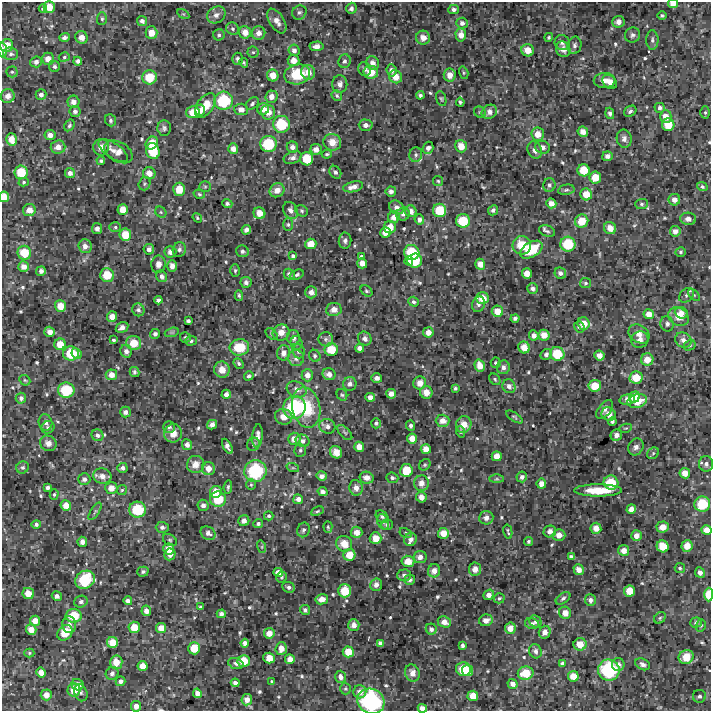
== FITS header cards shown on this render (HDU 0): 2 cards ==
NAXIS1  =                  709 /FITS: X Dimension
NAXIS2  =                  709 /FITS: Y Dimension

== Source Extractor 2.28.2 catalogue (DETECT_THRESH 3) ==
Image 709 x 709 px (HDU 0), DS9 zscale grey, 1 PNG px = 1 image px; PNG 713 x 713 px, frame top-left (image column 1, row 709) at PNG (2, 2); each listed source drawn as its Kron ellipse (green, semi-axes under 4 px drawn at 4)
Background 3500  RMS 130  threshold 397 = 3 sigma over >= 5 px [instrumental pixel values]
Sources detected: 578; of the 578, the 500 brightest by FLUX_AUTO listed and drawn (78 fainter detections omitted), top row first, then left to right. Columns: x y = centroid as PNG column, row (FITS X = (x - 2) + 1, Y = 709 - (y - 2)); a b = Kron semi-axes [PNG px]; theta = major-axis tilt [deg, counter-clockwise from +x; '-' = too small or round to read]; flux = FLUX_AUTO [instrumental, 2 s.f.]
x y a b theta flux
673 4 5 4 - 8.7e+04
49 7 6 5 - 1.1e+05
351 8 6 5 - 3.0e+04
43 9 4 3 - 2.2e+04
454 9 5 4 - 2.9e+04
299 12 7 6 - 2.4e+04
183 14 7 4 -32 1.3e+04
216 15 10 8 32 4.8e+04
662 15 5 4 - 1.7e+04
102 19 6 5 - 1.8e+04
142 21 5 4 - 4.2e+04
277 21 14 7 -58 6.9e+04
618 22 6 6 - 6.2e+04
462 23 5 5 - 3.9e+04
233 29 6 6 - 2.5e+04
245 32 6 6 - 7.8e+04
151 33 6 6 - 1.1e+05
258 33 7 6 - 5.6e+04
219 35 5 5 - 1.9e+04
461 35 7 5 -88 7.9e+04
632 35 8 7 - 2.8e+04
64 37 5 4 - 2.9e+04
82 37 6 6 - 7.5e+04
549 37 5 4 - 1.6e+04
423 38 7 7 - 8.1e+04
652 40 10 6 -89 3.0e+04
562 43 8 7 - 2.9e+04
7 45 6 6 - 1.3e+05
575 45 9 7 79 3.0e+04
316 46 7 5 4 5.4e+04
563 49 8 7 - 5.9e+04
2 50 7 3 -86 4.0e+04
294 50 6 5 - 3.8e+04
528 50 6 6 - 1.3e+05
253 52 6 5 - 1.6e+04
11 54 7 6 - 2.9e+04
64 57 5 4 - 1.7e+04
48 59 6 6 - 7.8e+04
237 59 6 5 - 2.3e+04
293 60 6 5 - 8.7e+04
78 61 4 4 - 2.6e+04
344 61 7 6 - 3.1e+04
36 62 6 5 - 3.8e+04
244 63 5 3 - 1.3e+04
373 63 7 6 - 6.8e+04
54 67 5 5 - 2.4e+04
365 69 7 6 - 3.8e+04
391 70 6 5 - 4.0e+04
12 72 5 5 - 1.6e+04
308 72 7 7 - 8.8e+04
371 72 7 6 - 1.6e+05
464 73 6 4 -74 1.3e+04
297 74 13 10 12 3.3e+05
273 75 6 5 - 1.1e+05
450 75 6 6 - 8.1e+04
149 77 7 7 - 2.2e+05
396 77 7 6 - 1.1e+05
605 80 11 7 2 5.8e+04
610 82 8 6 -42 7.6e+04
340 84 9 7 88 4.4e+04
41 94 5 5 - 3.5e+04
420 95 4 3 - 2.3e+04
8 96 7 6 - 5.9e+04
337 96 6 5 - 1.8e+04
271 97 6 6 - 6.1e+04
441 99 8 4 -72 1.5e+04
223 101 9 9 - 5.0e+05
73 102 6 6 - 6.2e+04
460 102 4 3 - 1.6e+04
252 104 7 5 44 2.1e+04
205 105 14 8 54 1.4e+05
660 108 5 5 - 2.8e+04
241 109 7 5 -7 4.8e+04
263 109 6 5 - 6.0e+04
200 110 5 5 - 4.2e+04
75 111 5 5 - 2.8e+04
630 111 7 5 33 2.3e+04
193 112 7 6 - 1.6e+05
268 112 7 7 - 9.0e+04
480 112 6 5 - 1.5e+04
489 112 8 6 35 5.7e+04
705 112 6 5 - 1.4e+04
610 113 6 4 -74 2.2e+04
666 117 6 6 - 9.1e+04
111 120 6 5 - 2.1e+04
281 124 8 8 - 3.9e+05
69 125 6 4 57 1.9e+04
366 125 7 5 -2 4.4e+04
668 125 6 6 - 1.8e+05
164 128 8 6 -87 2.4e+04
583 132 5 5 - 6.0e+04
538 134 7 6 - 1.1e+05
50 135 5 5 - 5.1e+04
11 139 6 5 - 1.1e+05
624 139 9 7 -80 4.1e+04
332 142 9 8 - 9.9e+04
152 143 7 5 49 1.4e+05
268 144 8 8 - 4.3e+05
461 146 6 6 - 9.8e+04
58 147 7 7 - 7.2e+04
101 147 8 8 - 7.4e+04
292 147 6 5 - 4.6e+04
543 147 7 6 - 4.1e+04
428 148 6 5 - 3.8e+04
233 149 5 5 - 5.5e+04
316 149 5 5 - 6.8e+04
535 150 9 7 -64 4.3e+04
113 151 17 7 -35 6.2e+04
153 151 8 6 -71 3.2e+05
118 152 15 9 -29 8.0e+04
327 154 5 3 - 1.4e+04
416 155 7 6 - 2.5e+04
607 156 5 5 - 4.5e+04
293 157 9 6 20 3.7e+04
307 159 6 6 - 2.5e+05
101 161 4 4 - 1.6e+04
584 170 6 6 - 2.0e+05
21 172 7 6 - 2.4e+05
335 172 7 5 -55 2.5e+04
70 173 5 5 - 4.4e+04
149 173 6 6 - 7.9e+04
595 177 6 6 - 1.6e+05
438 181 5 5 - 1.3e+04
24 182 5 4 - 1.5e+04
144 184 7 6 - 1.9e+04
549 185 7 6 - 2.7e+04
205 187 6 5 - 1.4e+04
353 187 10 5 13 5.6e+04
702 187 5 4 - 2.1e+04
179 189 6 6 - 1.7e+05
277 190 7 6 - 7.9e+04
566 190 8 5 11 1.9e+04
391 191 5 5 - 3.3e+04
199 194 6 4 -17 1.3e+04
586 194 6 6 - 1.3e+05
4 197 5 5 - 1.2e+05
674 200 6 6 - 6.4e+04
551 203 5 4 - 7.2e+04
227 204 5 4 - 2.3e+04
642 204 6 5 - 2.0e+04
396 207 8 6 -34 4.4e+04
123 209 5 5 - 1.0e+05
29 210 6 6 - 7.7e+04
290 210 9 7 -59 4.3e+04
439 210 7 6 - 2.7e+05
493 210 5 5 - 2.3e+04
302 211 6 5 - 1.6e+04
411 211 6 5 - 5.9e+04
161 212 6 5 - 1.2e+04
259 213 6 5 - 1.0e+05
403 214 7 6 - 3.3e+04
394 217 6 5 - 8.1e+04
197 218 5 3 - 1.2e+04
419 219 5 5 - 3.5e+04
688 219 8 6 -3 4.6e+04
463 221 7 6 - 3.1e+05
582 221 7 6 - 1.8e+05
288 224 6 5 - 1.7e+04
115 227 6 5 - 1.8e+04
390 227 6 6 - 1.2e+05
97 228 5 5 - 3.9e+04
610 228 6 6 - 9.2e+04
246 230 5 4 - 3.6e+04
547 231 8 5 -21 2.1e+04
675 231 5 5 - 5.4e+04
385 232 5 5 - 8.6e+04
125 235 6 6 - 1.8e+05
345 241 8 6 83 2.9e+04
311 244 5 5 - 1.2e+05
568 244 7 7 - 3.5e+05
522 245 9 9 - 1.9e+05
85 246 7 6 - 5.3e+04
149 249 5 5 - 3.8e+04
179 249 7 6 - 2.8e+04
531 250 12 7 31 2.9e+05
242 251 6 6 - 2.7e+04
170 252 6 6 - 5.1e+04
412 252 8 7 - 3.7e+05
681 252 5 4 - 1.5e+04
24 253 7 6 - 2.3e+05
293 256 4 4 - 2.1e+04
362 257 4 4 - 2.7e+04
415 260 7 7 - 2.6e+05
409 261 4 4 - 6.3e+04
362 263 5 5 - 7.9e+04
158 264 9 7 80 5.5e+04
480 264 5 5 - 8.5e+04
172 266 5 5 - 5.7e+04
24 267 5 5 - 5.9e+04
235 270 6 4 89 1.5e+04
41 271 5 4 - 3.7e+04
527 273 5 5 - 9.2e+04
560 273 6 5 - 3.3e+04
289 274 5 5 - 3.4e+04
107 275 7 6 - 2.3e+05
297 275 7 4 22 2.1e+04
162 276 6 5 - 3.6e+04
246 282 5 5 - 2.8e+04
585 283 5 5 - 1.8e+04
532 288 5 5 - 3.2e+04
366 291 6 4 -41 1.5e+04
311 292 6 6 - 5.4e+04
239 295 5 4 - 1.5e+04
686 295 8 6 43 2.6e+04
694 295 7 4 -45 1.8e+04
482 298 6 5 - 1.3e+05
158 300 4 4 - 3.0e+04
413 302 5 4 - 2.1e+04
478 304 8 6 70 2.8e+04
60 306 6 5 - 1.3e+05
334 309 8 6 7 6.6e+04
138 310 6 6 - 2.6e+04
497 311 6 5 - 1.1e+05
681 313 6 5 - 5.9e+04
649 314 5 5 - 8.4e+04
112 317 5 5 - 7.6e+04
678 317 10 9 - 1.1e+05
515 318 4 3 - 2.1e+04
188 321 4 3 - 2.2e+04
584 323 6 6 - 1.1e+05
667 324 7 6 - 3.0e+04
122 327 6 5 - 4.7e+04
579 327 6 5 - 2.4e+04
50 332 5 5 - 4.3e+04
172 332 7 4 18 1.7e+04
281 332 8 8 - 8.0e+04
428 332 5 5 - 6.8e+04
155 334 5 4 - 2.7e+04
271 334 7 4 -44 1.4e+04
639 334 11 8 -34 6.9e+04
534 335 5 5 - 4.7e+04
544 335 6 5 - 9.6e+04
185 337 5 5 - 1.7e+04
293 337 7 6 - 4.3e+04
326 339 7 7 - 2.7e+04
365 339 7 6 - 3.9e+04
113 340 4 3 - 1.5e+04
640 340 8 8 - 5.1e+04
683 340 9 7 -27 4.6e+04
191 341 6 5 - 1.8e+04
134 343 7 7 - 1.7e+05
296 343 7 6 - 2.3e+04
60 344 6 5 - 1.3e+05
690 345 6 5 - 1.5e+04
239 347 10 8 5 2.5e+05
524 347 6 5 - 1.0e+05
360 348 4 4 - 3.9e+04
331 350 6 6 - 2.1e+05
126 351 6 6 - 4.2e+04
299 351 7 6 - 2.9e+04
71 353 7 7 - 2.9e+05
283 353 7 6 - 5.7e+04
77 354 5 4 - 3.7e+04
546 354 6 5 - 3.2e+04
557 354 7 7 - 2.9e+05
315 356 6 5 - 2.2e+04
599 356 5 5 - 5.4e+04
296 358 8 8 - 4.2e+04
647 360 6 6 - 1.1e+05
496 363 5 5 - 2.3e+04
239 364 5 4 - 1.8e+04
480 366 6 5 - 9.2e+04
503 367 7 6 - 4.0e+04
222 370 8 7 - 9.2e+04
134 372 5 4 - 2.0e+04
329 374 6 6 - 5.1e+04
111 375 6 5 - 7.5e+04
307 375 6 6 - 5.9e+04
249 376 5 4 - 2.4e+04
377 378 5 5 - 3.2e+04
636 378 7 6 - 1.7e+05
495 379 6 5 - 1.6e+04
25 380 6 4 -43 1.2e+04
420 383 6 6 - 9.3e+04
350 384 7 6 - 3.8e+04
509 386 7 6 - 4.7e+04
595 386 6 6 - 1.8e+05
455 388 3 3 - 1.6e+04
297 389 10 7 -27 6.1e+04
66 390 8 8 - 4.0e+05
426 392 6 6 - 9.1e+04
226 394 4 4 - 4.2e+04
391 394 5 5 - 5.9e+04
342 395 6 5 - 1.5e+04
370 397 5 4 - 4.6e+04
634 397 6 5 - 1.2e+05
21 398 5 5 - 2.8e+04
627 399 8 5 14 7.0e+04
637 401 10 7 14 1.9e+05
294 407 12 11 - 7.2e+05
306 408 20 14 -77 4.1e+05
605 409 11 6 52 4.1e+04
125 412 5 5 - 4.3e+04
609 414 7 6 - 8.4e+04
284 417 9 8 - 8.4e+04
514 417 10 4 -32 1.5e+04
443 421 7 6 - 7.1e+04
612 421 4 4 - 2.0e+04
45 422 8 6 -75 3.5e+04
376 423 5 4 - 1.5e+04
464 424 8 7 - 1.1e+05
212 425 5 4 - 4.4e+04
327 426 8 7 - 3.9e+04
411 426 5 4 - 2.8e+04
48 427 7 6 - 2.0e+04
169 427 6 6 - 2.8e+04
626 428 6 4 10 1.3e+04
345 432 9 5 -47 1.6e+04
460 432 6 4 -70 1.3e+04
173 433 9 8 - 1.0e+05
97 435 6 5 - 3.0e+04
616 435 6 5 - 4.8e+04
257 436 11 5 84 4.9e+04
412 438 5 5 - 9.2e+04
294 439 6 6 - 8.0e+04
303 441 7 6 - 3.7e+04
48 443 8 7 - 5.3e+04
253 444 7 6 - 2.0e+04
187 445 5 5 - 4.3e+04
227 446 8 4 -61 3.7e+04
359 447 5 5 - 8.2e+04
636 447 9 7 58 4.2e+04
426 449 5 5 - 1.0e+05
300 450 6 5 - 1.8e+04
336 452 6 5 - 8.4e+04
653 453 6 5 - 2.0e+04
497 456 5 5 - 8.5e+04
196 464 9 8 - 8.8e+04
706 464 7 7 - 3.9e+04
425 465 6 5 - 1.5e+04
23 467 6 6 - 2.2e+04
122 468 5 5 - 3.1e+04
208 468 7 6 - 8.3e+04
293 468 6 4 -18 1.4e+04
406 470 6 6 - 2.2e+05
255 471 11 11 - 7.0e+05
685 473 5 5 - 9.7e+04
102 476 9 7 -11 7.1e+04
322 476 5 4 - 4.6e+04
522 477 5 5 - 3.3e+04
367 478 7 6 - 6.8e+04
392 478 6 5 - 1.8e+04
84 479 6 6 - 3.1e+04
497 479 7 4 0 1.6e+04
421 483 7 7 - 6.9e+04
611 483 7 7 - 2.7e+05
541 484 5 5 - 6.5e+04
251 485 5 5 - 1.4e+04
228 487 7 4 85 1.6e+04
48 488 3 3 - 2.4e+04
111 488 6 6 - 9.1e+04
356 488 7 7 - 5.8e+04
122 490 5 5 - 1.2e+04
598 490 24 6 0 2.5e+05
216 492 6 6 - 1.3e+05
322 492 5 4 - 4.2e+04
54 495 5 4 - 1.4e+04
421 497 5 5 - 6.8e+04
218 499 8 7 - 3.0e+05
298 499 5 5 - 4.5e+04
702 504 8 7 - 3.5e+05
66 505 5 5 - 9.1e+04
203 505 6 5 - 3.9e+04
631 509 5 4 - 5.5e+04
137 510 8 8 - 3.8e+05
95 511 10 4 57 1.7e+04
317 511 7 3 25 1.4e+04
269 516 5 4 - 1.9e+04
382 517 7 5 -42 2.3e+04
486 518 7 7 - 4.4e+04
244 521 5 5 - 4.7e+04
383 522 8 5 -70 2.5e+04
36 524 5 4 - 2.4e+04
258 524 5 4 - 2.1e+04
387 525 6 5 - 2.0e+04
162 527 6 5 - 2.8e+04
328 527 6 4 -88 1.3e+04
663 527 6 5 - 9.2e+04
596 528 5 5 - 8.4e+04
303 530 7 6 - 2.6e+04
707 530 5 5 - 8.4e+04
550 531 6 6 - 4.3e+04
357 532 6 5 - 7.7e+04
508 532 7 2 -77 1.3e+04
208 533 8 6 -33 4.0e+04
405 533 6 4 -29 1.3e+04
443 533 5 5 - 1.0e+05
559 535 6 5 - 7.4e+04
636 536 5 5 - 5.9e+04
376 538 6 6 - 1.2e+05
410 539 7 6 - 4.2e+04
170 540 7 5 -34 1.4e+04
529 541 4 4 - 1.6e+04
82 542 5 4 - 4.5e+04
344 544 8 7 - 1.2e+05
663 546 6 5 - 1.8e+05
687 546 6 5 - 1.0e+05
262 547 6 4 -72 1.3e+04
169 549 5 5 - 1.1e+05
624 550 5 5 - 7.2e+04
170 554 6 5 - 4.9e+04
349 555 6 6 - 1.5e+05
420 557 6 6 - 4.9e+04
571 557 4 4 - 2.4e+04
408 561 6 5 - 1.2e+05
680 568 5 5 - 1.6e+04
475 569 6 6 - 4.8e+04
579 570 5 4 - 6.8e+04
434 571 6 6 - 7.0e+04
143 572 6 5 - 2.1e+04
278 572 5 4 - 5.7e+04
700 573 5 5 - 4.3e+04
404 575 7 6 - 2.5e+04
281 577 6 5 - 1.3e+04
85 580 10 8 32 4.7e+05
410 580 5 5 - 2.7e+04
376 585 6 5 - 4.5e+04
288 587 6 5 - 2.4e+04
345 591 6 6 - 2.3e+05
630 591 5 5 - 1.5e+05
28 593 6 5 - 1.0e+05
489 595 6 4 39 5.2e+04
709 595 7 4 89 1.8e+05
57 596 5 5 - 3.4e+04
499 598 5 5 - 1.5e+04
563 598 8 5 37 2.3e+04
322 599 6 5 - 5.8e+04
590 600 6 5 - 4.0e+04
128 601 4 4 - 3.8e+04
81 602 7 6 - 2.4e+04
200 607 4 3 - 1.4e+04
305 610 5 5 - 2.5e+04
146 611 5 5 - 6.1e+04
565 613 6 6 - 7.7e+04
221 614 4 4 - 2.4e+04
74 616 8 7 - 2.7e+05
660 618 6 5 - 1.4e+04
486 620 7 5 12 4.5e+04
35 621 5 5 - 8.7e+04
535 621 6 5 - 2.4e+04
444 622 7 5 -24 7.1e+04
696 623 6 5 - 2.0e+04
532 624 7 5 -12 2.4e+04
69 625 8 7 - 4.0e+04
354 625 6 5 - 5.0e+04
701 625 6 5 - 1.5e+04
134 627 6 5 - 1.5e+05
161 628 5 5 - 8.8e+04
510 628 5 5 - 8.3e+04
431 629 5 5 - 3.4e+04
31 630 5 5 - 8.1e+04
545 632 6 6 - 6.2e+04
65 633 8 6 46 2.1e+05
269 633 5 5 - 8.9e+04
112 642 5 5 - 1.3e+05
245 643 4 4 - 4.2e+04
380 643 4 4 - 2.5e+04
580 644 6 6 - 1.2e+05
462 645 4 3 - 2.0e+04
194 648 6 6 - 1.9e+05
281 648 6 5 - 7.4e+04
535 651 7 6 - 3.2e+04
348 652 5 5 - 1.4e+05
29 653 5 4 - 1.3e+04
686 657 8 6 30 1.8e+05
269 658 6 5 - 9.9e+04
290 659 5 5 - 6.1e+04
244 661 6 6 - 2.0e+05
116 662 7 6 - 1.2e+05
562 663 4 4 - 1.8e+04
236 664 8 5 -19 2.8e+04
618 664 6 6 - 4.6e+04
643 664 8 5 -27 3.7e+04
143 666 5 5 - 9.3e+04
463 669 7 7 - 2.6e+05
468 670 5 5 - 1.3e+05
609 670 11 10 - 7.2e+05
41 672 5 4 - 6.1e+04
112 673 6 6 - 3.0e+04
412 673 8 7 - 5.9e+04
526 673 8 6 13 2.2e+05
573 676 5 5 - 1.1e+05
341 677 6 5 - 4.6e+04
121 681 5 4 - 4.0e+04
272 682 3 3 - 1.6e+04
235 683 4 4 - 3.3e+04
512 684 5 5 - 4.9e+04
78 685 6 5 - 7.5e+04
345 689 6 5 - 1.3e+04
74 690 6 6 - 1.6e+05
360 692 6 6 - 6.1e+04
81 693 9 6 -69 2.3e+04
197 693 5 4 - 5.0e+04
46 695 5 5 - 6.5e+04
473 696 5 5 - 1.2e+05
699 696 6 6 - 2.7e+04
247 700 5 5 - 5.9e+04
371 701 14 12 -27 1.1e+06
136 706 5 5 - 5.3e+04
422 708 4 4 - 5.6e+04
At the frame edge (FLAGS 8, measured only in part): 7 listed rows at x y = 673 4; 2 50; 4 197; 707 530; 709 595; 371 701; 422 708
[78 fainter detections neither listed nor drawn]

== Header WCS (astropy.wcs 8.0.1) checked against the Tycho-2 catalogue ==
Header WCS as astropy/WCSLIB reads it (CRVAL/CRPIX/CD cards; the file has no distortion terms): RA---TAN/DEC--TAN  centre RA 17:04:11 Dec +44:03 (256.05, +44.05 deg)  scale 1.7 arcsec/px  FOV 20.1' x 20.1'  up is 0 deg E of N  parity normal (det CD < 0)
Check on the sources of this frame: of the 60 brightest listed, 5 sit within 2.6 arcsec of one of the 6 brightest Tycho-2 stars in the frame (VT <= 12.63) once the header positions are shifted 1.40 arcsec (0.57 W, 1.28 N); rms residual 1.22 arcsec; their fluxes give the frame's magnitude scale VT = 26.43 - 2.5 log10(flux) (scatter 0.30 mag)
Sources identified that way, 5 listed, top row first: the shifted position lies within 2.6 arcsec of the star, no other Tycho-2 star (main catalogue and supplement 1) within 5.2 arcsec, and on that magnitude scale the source's flux lands within +1.5 / -3 mag of the star's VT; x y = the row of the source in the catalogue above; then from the Tycho-2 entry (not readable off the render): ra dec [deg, ICRS J2000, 3 dp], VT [Tycho-2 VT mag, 2 dp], TYC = Tycho-2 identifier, HIP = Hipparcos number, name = IAU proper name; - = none
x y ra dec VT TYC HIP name
294 407 256.086 +44.028 12.09 3084-361-1 - -
255 471 256.112 +43.998 11.49 3084-426-1 - -
85 580 256.224 +43.946 12.63 3084-995-1 - -
609 670 255.880 +43.904 11.79 3084-262-1 - -
371 701 256.036 +43.889 11.12 3084-691-1 - -